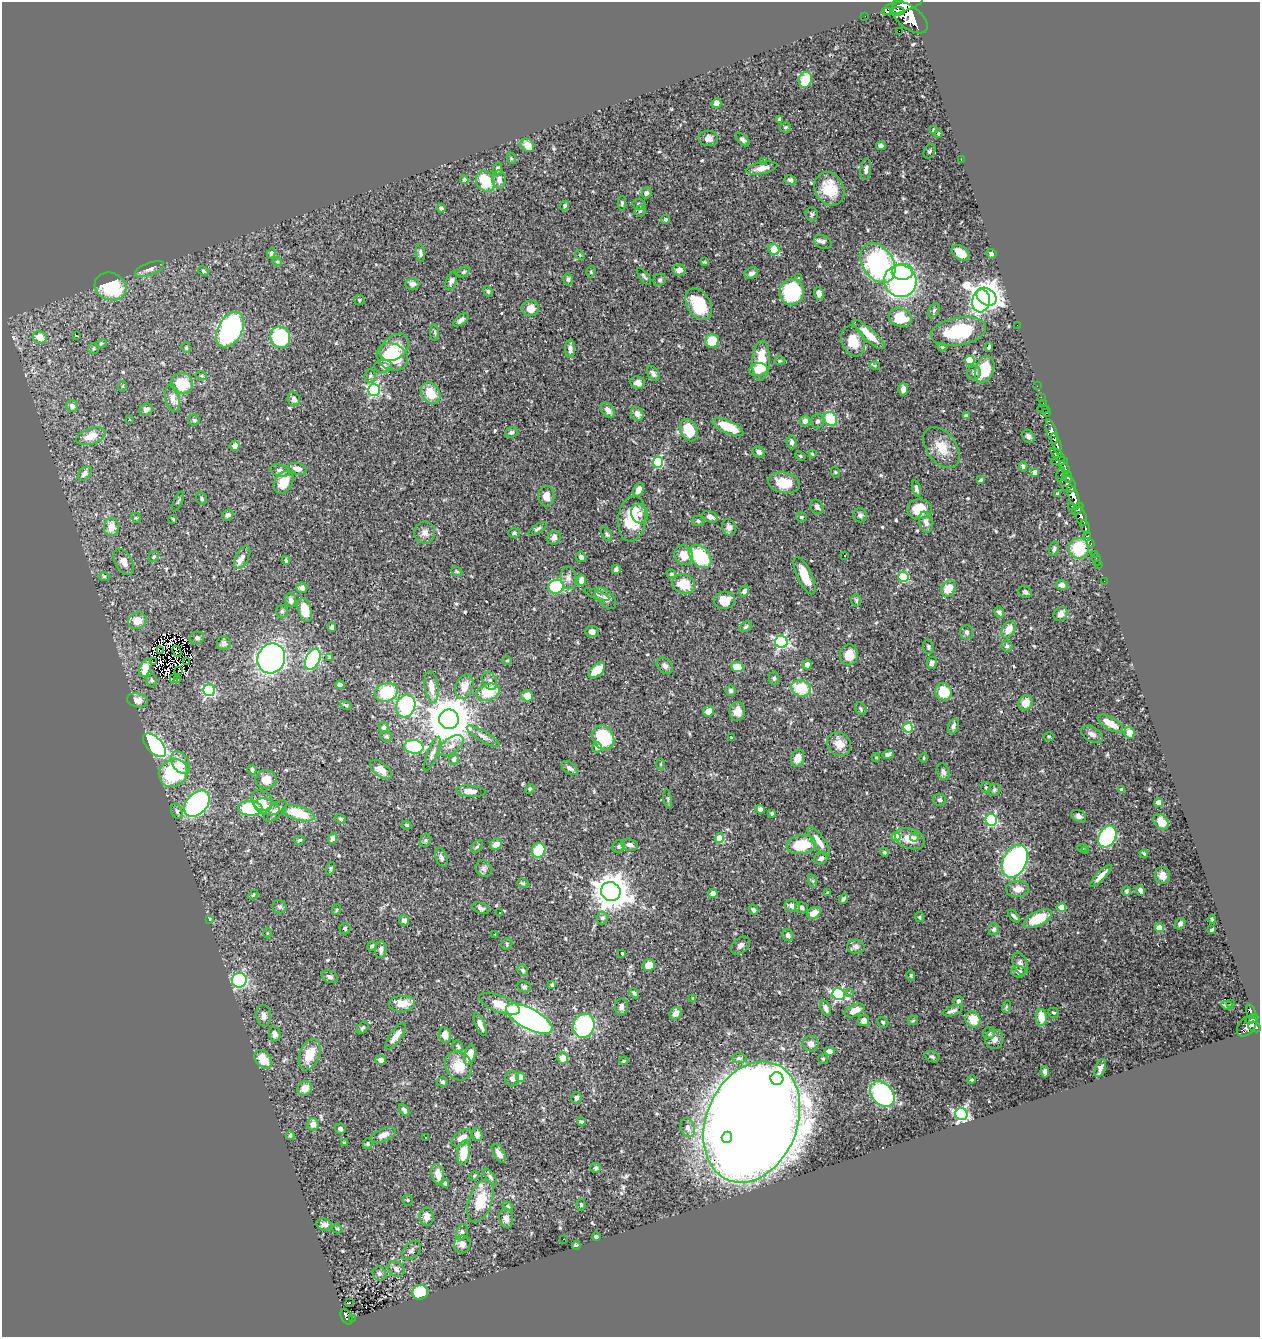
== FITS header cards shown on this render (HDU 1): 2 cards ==
NAXIS1  =                 1258
NAXIS2  =                 1335

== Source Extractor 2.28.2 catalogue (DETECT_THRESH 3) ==
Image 1258 x 1335 px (HDU 1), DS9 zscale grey, 1 PNG px = 1 image px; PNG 1262 x 1339 px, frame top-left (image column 1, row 1335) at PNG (2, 2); each listed source drawn as its Kron ellipse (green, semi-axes under 4 px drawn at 4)
Background 0.481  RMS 0.018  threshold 0.0551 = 3 sigma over >= 5 px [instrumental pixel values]
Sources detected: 560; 4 with non-positive FLUX_AUTO (blend fragments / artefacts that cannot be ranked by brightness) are neither listed nor drawn; of the other 556, the 500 brightest by FLUX_AUTO listed and drawn (56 fainter detections omitted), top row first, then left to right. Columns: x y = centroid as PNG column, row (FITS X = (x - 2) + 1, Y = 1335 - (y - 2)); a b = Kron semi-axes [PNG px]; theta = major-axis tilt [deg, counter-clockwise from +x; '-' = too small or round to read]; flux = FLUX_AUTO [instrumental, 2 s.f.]
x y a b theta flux
902 5 22 6 19 1900
898 11 6 3 3 340
888 12 3 3 - 98
865 16 2 2 - 4.9
910 18 21 11 -38 2800
899 31 2 2 - 770
805 80 8 6 72 39
717 103 5 5 - 5.2
779 119 4 3 - 1.9
785 127 5 5 - 1.9
933 130 4 3 - 1.2
938 133 4 3 - 3
708 138 9 8 - 7.7
743 140 8 4 -44 3.4
527 145 7 6 - 13
881 146 4 4 - 3.7
930 151 7 5 62 2.1
511 158 6 4 -72 1.4
961 159 3 2 - 4.5
763 161 2 2 - 8.5
762 168 16 6 13 10
497 169 7 4 69 2.3
866 169 11 5 83 4.8
499 179 9 6 88 6.5
464 180 4 4 - 3.6
790 180 6 4 -30 3.1
485 181 11 8 -62 37
829 189 17 14 -63 36
646 193 5 5 - 3
622 203 7 4 89 2.2
639 204 6 5 - 3
565 206 5 4 - 2.1
441 208 4 4 - 3
640 211 5 5 - 1.9
812 214 7 6 - 2.4
665 219 4 4 - 2.3
823 242 9 6 -25 4.3
774 249 6 5 - 34
271 253 5 4 - 2.5
420 253 8 4 -81 3.6
960 253 10 6 -37 17
991 254 5 5 - 2.8
580 255 5 4 - 1.5
277 262 5 4 - 1.5
704 262 4 4 - 1.3
878 263 21 15 -56 270
149 269 15 6 21 6.1
679 270 6 5 - 7.6
203 271 6 4 -29 1.7
464 272 7 5 42 1.8
591 272 6 4 73 1.7
902 272 11 8 2 87
751 273 7 5 31 4
644 276 10 3 -52 2.1
798 277 3 3 - 1.4
568 279 6 4 -76 2.1
660 280 6 6 - 2.7
451 281 9 5 71 4.2
900 281 16 16 - 270
412 284 7 6 - 4.5
110 286 16 13 -24 76
488 291 6 4 -64 1.7
792 292 13 12 - 110
819 294 6 4 -80 6.3
987 297 11 8 -34 1400
359 300 5 4 - 1.6
981 301 11 8 77 150
699 304 17 11 -58 42
530 308 8 8 - 11
934 310 8 5 65 2.2
900 318 12 9 -19 32
461 320 9 4 38 4.2
1017 325 2 2 - 57
230 330 19 12 59 260
958 331 28 13 10 75
435 333 8 4 -89 2
869 334 21 6 -42 17
77 336 3 2 - 17
40 337 7 6 - 14
280 337 11 9 -70 98
712 341 7 7 - 33
853 341 16 11 -69 24
101 343 5 4 - 1.5
395 347 16 11 41 18
942 347 4 4 - 1.6
989 347 4 3 - 3.2
93 348 5 5 - 2.2
186 348 5 4 - 1.5
570 349 9 5 90 4.5
392 357 16 13 -25 62
970 360 5 4 - 32
761 361 20 9 87 35
780 361 5 3 - 1.4
383 366 9 6 4 5.2
875 366 5 4 - 1.5
985 369 14 9 69 40
758 370 9 6 10 20
653 373 8 5 -58 4.2
974 373 7 6 - 3.4
201 376 5 3 - 1.4
370 376 7 5 85 2.4
638 383 7 6 - 5.6
182 384 11 10 - 29
123 386 5 3 - 1.3
1037 386 2 2 - 7
903 389 6 5 - 6.3
374 390 6 6 - 180
431 393 11 8 -56 27
1041 397 2 2 - 5.4
172 398 14 7 -80 8
294 399 7 6 - 4.7
1043 403 2 2 - 6.2
72 406 6 5 - 3.9
1043 409 6 2 0 18
146 410 7 5 28 5.1
608 410 8 5 -53 6.6
1047 413 3 2 - 14
637 414 7 6 - 6.6
966 416 4 3 - 1.8
830 419 7 6 - 50
129 420 3 3 - 2.8
194 420 5 5 - 1.9
805 421 5 5 - 4.8
818 421 7 6 - 3.6
728 427 16 6 -23 36
689 430 12 8 -65 35
511 432 6 5 - 2.7
1052 432 13 5 -73 790
91 436 15 8 19 15
1028 436 7 5 -54 3.4
792 442 7 5 -86 3.8
1056 444 11 4 -71 470
235 446 5 4 - 7.9
942 448 23 14 -53 24
759 452 6 5 - 4.9
812 454 4 3 - 1.5
1058 455 9 4 -43 240
800 456 5 4 - 1.7
1059 461 8 4 6 280
658 462 5 5 - 97
1023 466 5 4 - 2.1
1064 467 7 4 -56 340
297 469 10 5 -13 7.2
280 471 10 6 -14 4.7
835 472 5 3 - 1.2
1035 472 4 4 - 11
85 473 8 5 47 4.6
1061 475 7 4 77 98
1068 477 6 3 -77 200
981 480 4 3 - 1.9
284 482 12 9 58 21
784 483 16 10 -10 28
1068 484 9 7 -53 510
916 489 8 4 -76 3.9
639 490 7 5 64 8.6
1058 494 3 3 - 3.3
546 496 10 8 -86 9.5
1073 497 12 5 -70 1200
201 498 7 5 -59 2.1
178 501 11 3 65 1.7
1072 506 3 3 - 46
817 507 8 6 -61 3.5
920 509 12 10 3 26
1078 509 7 4 50 310
640 514 10 8 -66 8.3
228 515 6 5 - 3.1
860 515 7 7 - 3.4
710 517 8 5 -25 5.7
801 517 5 4 - 1.8
1081 517 10 5 -69 650
136 518 5 4 - 1.5
173 519 3 2 - 1.2
632 519 23 14 83 50
698 521 6 5 - 2.2
926 522 10 6 -77 6.5
111 527 9 7 -89 14
729 527 8 7 - 5.2
1085 527 7 3 -75 110
537 529 10 4 34 3
425 533 11 10 - 7.3
514 533 6 4 1 2.5
607 534 7 4 -59 2.2
1087 536 4 3 - 61
554 538 7 6 - 6.6
1091 544 4 3 - 26
1079 548 10 10 - 55
1054 549 7 5 80 3.1
1094 554 2 2 - 4.3
684 555 10 9 - 17
845 556 3 3 - 2.2
154 557 6 4 43 1.9
242 557 12 6 61 5.5
581 557 5 5 - 4.2
700 557 13 9 -46 77
1096 559 6 2 -71 5.8
286 560 4 3 - 1.5
124 562 14 8 -60 8.7
1098 565 2 2 - 5.6
616 569 4 3 - 2.8
457 571 6 4 -30 1.4
671 574 4 4 - 2
104 576 6 4 1 1.9
804 576 20 7 -65 20
904 577 5 5 - 87
568 578 11 7 -83 6.5
581 580 6 4 84 9.1
1104 581 2 2 - 7.6
684 584 11 9 -24 30
1062 585 6 5 - 5.2
556 587 8 7 - 100
302 588 5 5 - 6
948 589 9 6 60 22
744 591 6 5 - 3.4
1025 592 7 5 -23 3.1
597 595 13 4 -22 3.3
606 598 13 7 -46 6.9
291 600 7 5 -80 4.7
724 600 10 8 4 18
856 600 6 4 -75 2
305 610 12 6 -74 20
282 611 6 5 - 2.3
999 612 6 4 -58 3.9
1061 614 7 6 - 8
137 621 9 8 - 13
332 627 4 4 - 3.3
746 627 6 4 39 2.4
1009 629 9 6 56 13
592 632 6 5 - 4.9
966 632 7 6 - 3.7
197 638 7 6 - 3
781 642 6 6 - 230
224 643 7 7 - 4.1
1007 646 5 5 - 2.7
928 647 7 5 -72 2.3
160 651 2 2 - 1.5
177 651 6 3 -65 1.9
849 655 10 9 - 16
329 657 3 3 - 1.5
271 658 15 13 67 390
313 659 11 7 65 200
507 661 4 3 - 1.3
153 662 3 3 - 590
186 662 3 2 - 1.7
932 663 6 5 - 4.4
807 665 5 4 - 8
665 666 9 7 -45 5
737 667 6 5 - 20
145 668 9 5 69 16
178 670 4 2 - 2.1
597 670 10 5 39 28
174 678 3 2 - 2.5
774 678 6 5 - 2.7
177 679 3 3 - 1.9
152 680 6 5 - 2.3
490 681 9 6 -64 5.1
340 684 4 3 - 2.7
431 687 16 6 -82 16
464 687 12 8 69 14
801 688 10 8 -16 43
209 690 6 6 - 120
731 691 5 5 - 3
386 692 12 9 20 62
488 692 12 8 18 36
943 692 9 8 - 31
527 696 6 5 - 13
138 700 10 7 -10 7.9
1025 703 8 7 - 15
346 705 6 4 -29 1.6
406 706 11 9 72 120
861 709 7 5 -58 2.3
708 711 5 5 - 12
737 711 9 7 83 9.3
449 719 10 9 - 5200
1110 723 14 6 -30 18
953 726 7 5 71 3.6
384 727 5 4 - 4.7
908 728 5 5 - 47
1129 732 6 5 - 14
1092 734 11 7 -29 7.2
386 736 6 5 - 2.5
483 736 18 5 -31 6
1049 736 5 3 - 1.2
603 738 13 10 -59 77
732 738 3 3 - 1.9
839 744 13 11 -42 14
154 745 14 7 -45 280
451 746 14 7 36 9.7
414 747 9 7 -8 93
597 747 5 5 - 5.8
432 754 19 5 68 5.6
888 754 6 4 16 3.6
876 757 4 4 - 1.5
798 758 9 6 71 13
924 758 4 4 - 1.3
454 759 5 5 - 4.8
180 763 12 8 -59 16
660 764 6 4 89 1.5
570 768 9 5 -37 4.2
252 770 5 3 - 2.9
381 770 13 6 -37 14
943 772 8 6 -70 4.1
173 773 15 13 36 95
266 779 10 9 - 13
986 787 5 5 - 1.8
530 789 5 4 - 1.7
994 790 6 6 - 2.2
1122 790 4 3 - 2.9
471 791 15 5 -5 9.2
668 799 9 3 -82 2
939 800 6 6 - 2.9
262 801 11 9 -43 13
1159 802 4 4 - 16
197 804 15 10 48 310
267 807 13 7 -17 14
250 808 12 7 -1 67
760 809 4 4 - 4.8
177 811 8 5 -69 2.6
275 811 14 7 42 6.2
298 813 16 7 -17 41
772 813 3 3 - 1.9
1079 816 8 5 -26 4.9
340 819 6 4 -28 1.8
991 820 6 5 - 140
1161 822 9 6 -49 17
406 825 5 3 - 1.3
896 836 4 4 - 31
914 837 4 3 - 2.7
1107 837 11 8 62 140
332 838 5 4 - 3.9
720 838 4 4 - 41
910 839 15 10 -20 19
299 840 5 4 - 2.4
425 840 7 5 70 2
819 842 17 6 -55 12
496 844 6 5 - 9.1
630 845 9 6 -12 4.9
801 845 15 9 7 40
477 846 7 4 52 2
619 846 6 5 - 2.6
1082 848 5 4 - 1.8
539 850 7 6 - 54
1086 851 3 2 - 1.5
884 852 4 3 - 1.8
1144 853 4 2 - 1.4
441 857 10 6 -69 3.6
821 858 7 5 28 3.8
1015 861 17 11 63 330
331 868 6 4 72 1.8
484 868 8 7 - 4.5
1162 875 8 7 - 7.7
1101 876 14 4 46 9.5
813 881 7 4 -71 1.9
523 883 6 4 -17 1.9
1018 889 11 8 2 10
1140 890 5 4 - 4.9
611 891 10 9 - 2600
1126 891 5 4 - 3.3
713 893 4 4 - 7
828 893 4 3 - 2.1
253 895 6 3 44 1.5
843 899 5 3 - 2.2
792 906 8 6 -14 7
279 907 7 6 - 2.9
802 907 6 5 - 4.2
1062 907 4 4 - 30
481 908 9 5 -20 4.5
336 910 5 3 - 1.3
753 910 5 3 - 3
500 913 3 3 - 1.9
814 913 7 5 28 13
1014 916 7 4 -49 2.6
919 917 5 4 - 1.4
602 918 6 5 - 4.1
1038 918 15 7 27 43
209 919 3 2 - 1.4
1212 919 4 3 - 1.4
404 920 5 5 - 4.9
1180 924 6 5 - 3.1
1159 928 4 4 - 21
345 929 6 5 - 2.6
994 929 6 5 - 3.3
1212 930 4 3 - 2
267 933 5 3 - 1.3
495 934 3 2 - 1.9
788 935 6 5 - 4.2
507 944 6 5 - 1.8
740 945 11 7 42 5.1
372 946 4 4 - 1.5
856 947 9 7 -10 5.6
381 950 8 5 87 4.9
622 953 3 3 - 2.5
1020 963 11 7 -70 4.5
649 965 6 5 - 13
523 970 6 5 - 2.4
1019 972 7 6 - 5
911 975 5 4 - 1.6
330 977 8 6 -22 3.6
239 980 7 7 - 150
552 985 4 3 - 2
524 987 7 5 -13 2.7
849 992 3 3 - 2.4
634 993 5 3 - 2.7
839 994 6 6 - 190
693 998 4 4 - 1.4
958 1001 5 4 - 4
1231 1003 4 2 - 2.3
402 1004 13 8 2 17
499 1004 21 8 -21 20
1227 1005 5 2 - 4.3
621 1007 8 6 82 4.8
1006 1007 6 4 73 1.7
826 1008 8 5 -68 6
854 1010 11 5 26 13
953 1011 10 5 20 3.8
1251 1012 7 4 -74 110
675 1013 7 5 55 7.4
1053 1013 6 5 - 1.6
264 1016 11 7 -82 5.2
1041 1017 8 5 -85 20
529 1019 26 10 -28 580
973 1019 8 7 - 24
1252 1019 7 3 26 170
913 1020 5 4 - 1.5
864 1021 5 5 - 6.7
883 1022 6 5 - 2.3
480 1025 12 4 -67 6.9
584 1026 12 10 73 140
1247 1026 12 8 51 330
1255 1027 6 5 - 250
363 1028 7 5 50 2.4
989 1033 6 6 - 3.5
275 1034 7 5 -78 5.3
445 1035 8 6 -79 9.8
396 1036 16 5 54 11
994 1039 10 9 - 6.7
811 1044 8 7 - 6.9
458 1046 6 5 - 2.5
830 1051 5 4 - 5.9
310 1055 16 10 69 29
470 1055 10 5 74 15
932 1057 8 5 -24 2.5
563 1058 6 5 - 13
739 1058 7 5 -1 2.9
263 1059 10 7 -51 23
823 1059 5 5 - 1.8
380 1060 5 4 - 5.3
624 1061 5 4 - 1.3
459 1066 15 13 -61 25
1100 1068 9 5 68 4.6
1045 1072 6 4 -81 3.3
521 1077 4 4 - 16
512 1079 7 7 - 4.4
777 1079 6 6 - 430
972 1080 4 4 - 1.6
442 1082 5 5 - 2.6
305 1088 8 7 - 12
882 1094 14 10 -49 160
576 1098 6 5 - 3.7
404 1110 6 4 -58 4.9
961 1114 6 6 - 270
581 1121 4 4 - 2.3
752 1122 63 45 67 8600
313 1124 6 6 - 8.4
688 1128 9 7 -69 7
340 1129 5 5 - 4
477 1134 6 5 - 4.4
290 1135 5 4 - 1.8
383 1135 13 6 23 8.8
426 1137 3 2 - 1.9
727 1137 6 5 - 130
462 1138 11 6 33 11
345 1143 4 3 - 1.8
368 1144 5 4 - 1.8
463 1153 12 6 81 27
499 1153 10 5 -58 7.6
596 1168 5 5 - 2.4
438 1174 10 6 -77 14
474 1176 5 4 - 1.5
490 1177 9 4 -53 3
445 1183 4 4 - 2.4
408 1200 5 5 - 1.7
480 1201 22 11 70 38
581 1204 6 4 -85 2.1
508 1206 5 4 - 1.5
426 1217 9 7 90 8.8
506 1218 10 7 -82 7.7
324 1224 8 6 -16 5.1
337 1229 5 4 - 1.4
462 1232 8 6 71 4.5
596 1237 4 3 - 2.2
563 1239 3 2 - 1.9
462 1244 9 8 - 8.2
576 1245 4 3 - 2.2
411 1250 11 7 46 4.3
396 1269 9 7 -39 5.4
379 1274 7 6 - 3.8
420 1292 8 7 - 73
349 1303 3 2 - 2.8
347 1317 8 5 -62 84
352 1318 2 2 - 7.6
At the frame edge (FLAGS 8, measured only in part): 1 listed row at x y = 902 5
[56 fainter detections neither listed nor drawn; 4 non-positive-flux detections neither listed nor drawn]